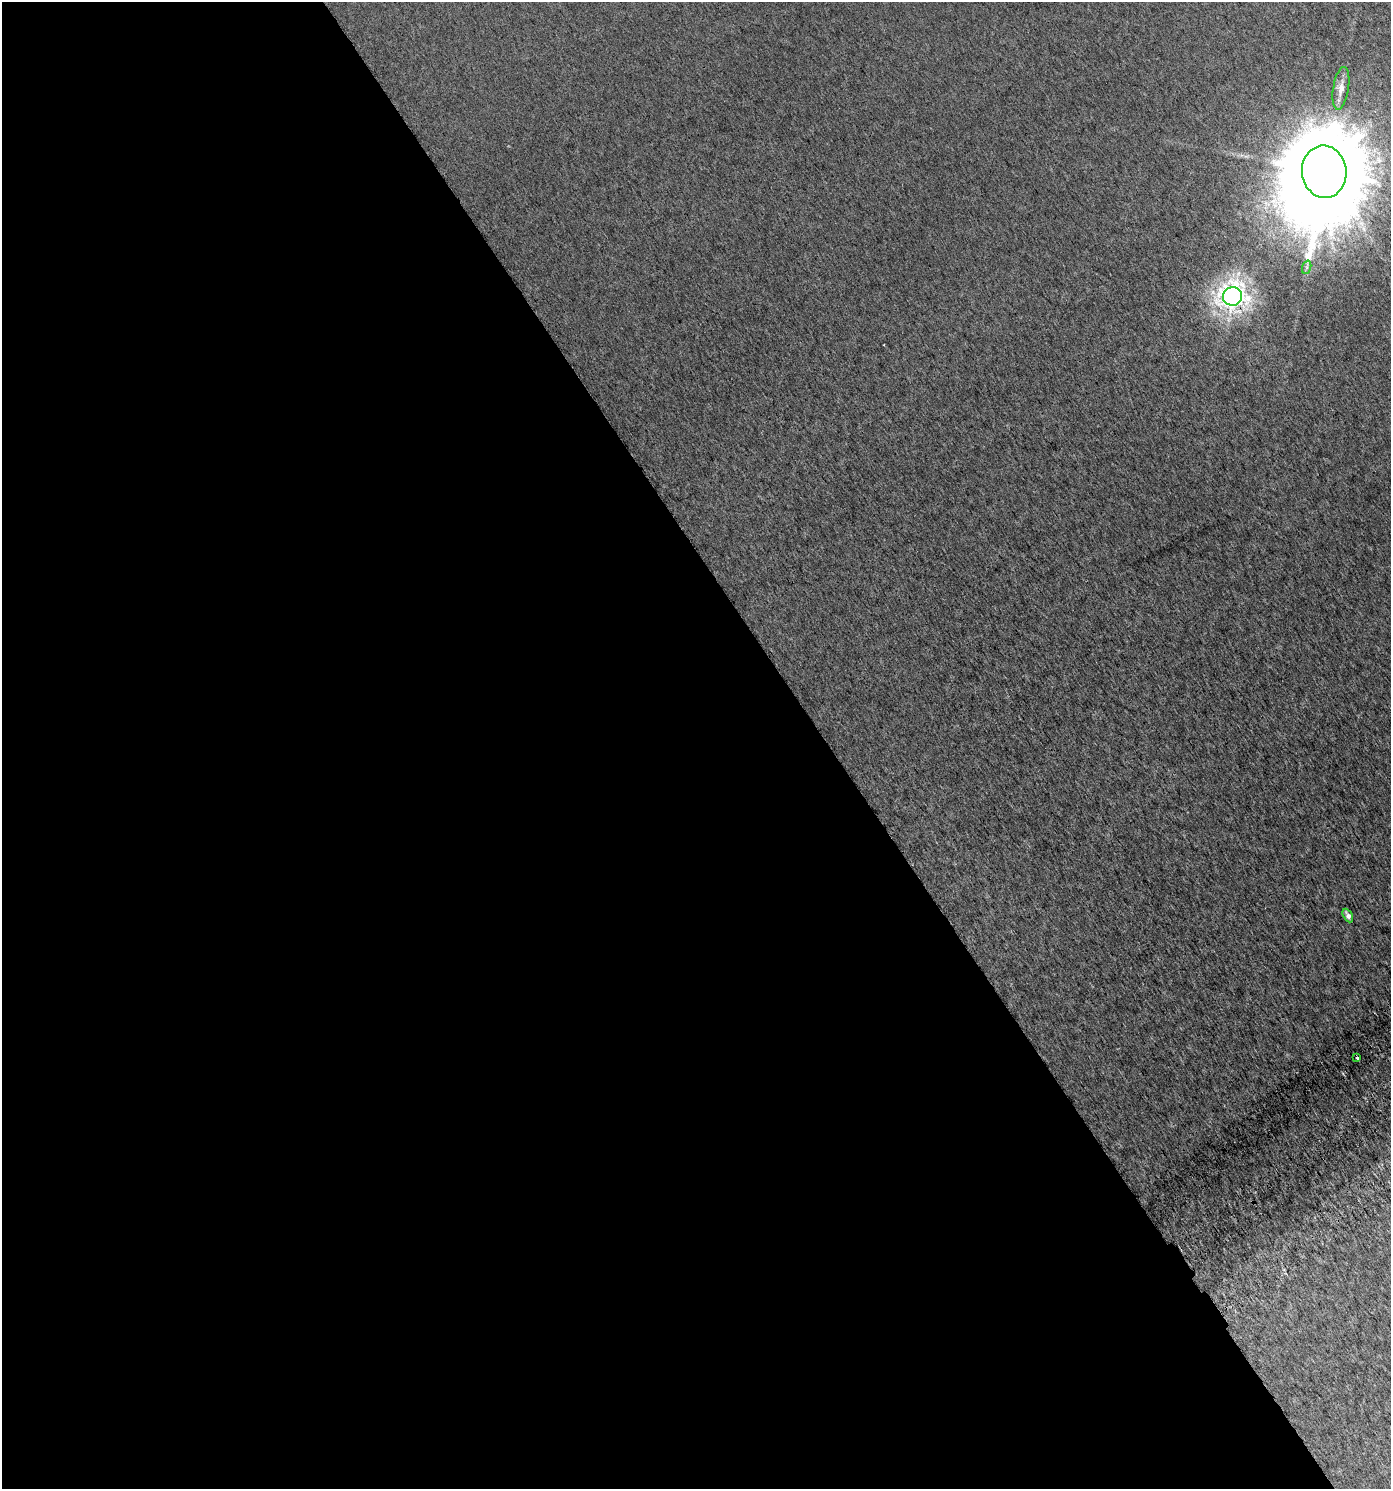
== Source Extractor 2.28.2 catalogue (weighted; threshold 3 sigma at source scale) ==
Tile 9 of 4 x 4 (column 1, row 3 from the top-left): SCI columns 167-1555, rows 1541-3027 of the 5950 x 6051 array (HDU 1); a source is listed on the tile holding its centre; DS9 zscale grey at full resolution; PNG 1393 x 1491 px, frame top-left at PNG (2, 2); each listed source drawn as its Kron ellipse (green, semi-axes under 4 px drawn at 4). Shown black and unused: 60% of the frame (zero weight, under 3 of 6 exposures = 3% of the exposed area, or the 3 px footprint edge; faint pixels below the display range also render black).
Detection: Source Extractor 2.28.2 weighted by HDU 2 'WHT'; one run over the whole footprint, this tile lists its part. Background 0.00357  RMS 0.0023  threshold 0.00922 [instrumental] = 3 sigma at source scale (4.09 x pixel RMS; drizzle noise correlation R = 1.36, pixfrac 0.8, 0.0396/0.0396 arcsec/px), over >= 5 px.
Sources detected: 6; all 6 listed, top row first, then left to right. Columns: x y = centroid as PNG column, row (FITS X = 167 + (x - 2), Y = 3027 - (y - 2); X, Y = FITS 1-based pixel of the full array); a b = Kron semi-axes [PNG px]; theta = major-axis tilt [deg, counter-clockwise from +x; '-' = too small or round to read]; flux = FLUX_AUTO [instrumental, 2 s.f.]
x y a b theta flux
1341 88 21 8 81 2.3
1324 172 26 22 -83 7200
1307 267 7 4 72 0.46
1232 296 9 9 - 170
1348 915 7 4 -62 0.98
1357 1058 3 3 - 0.97